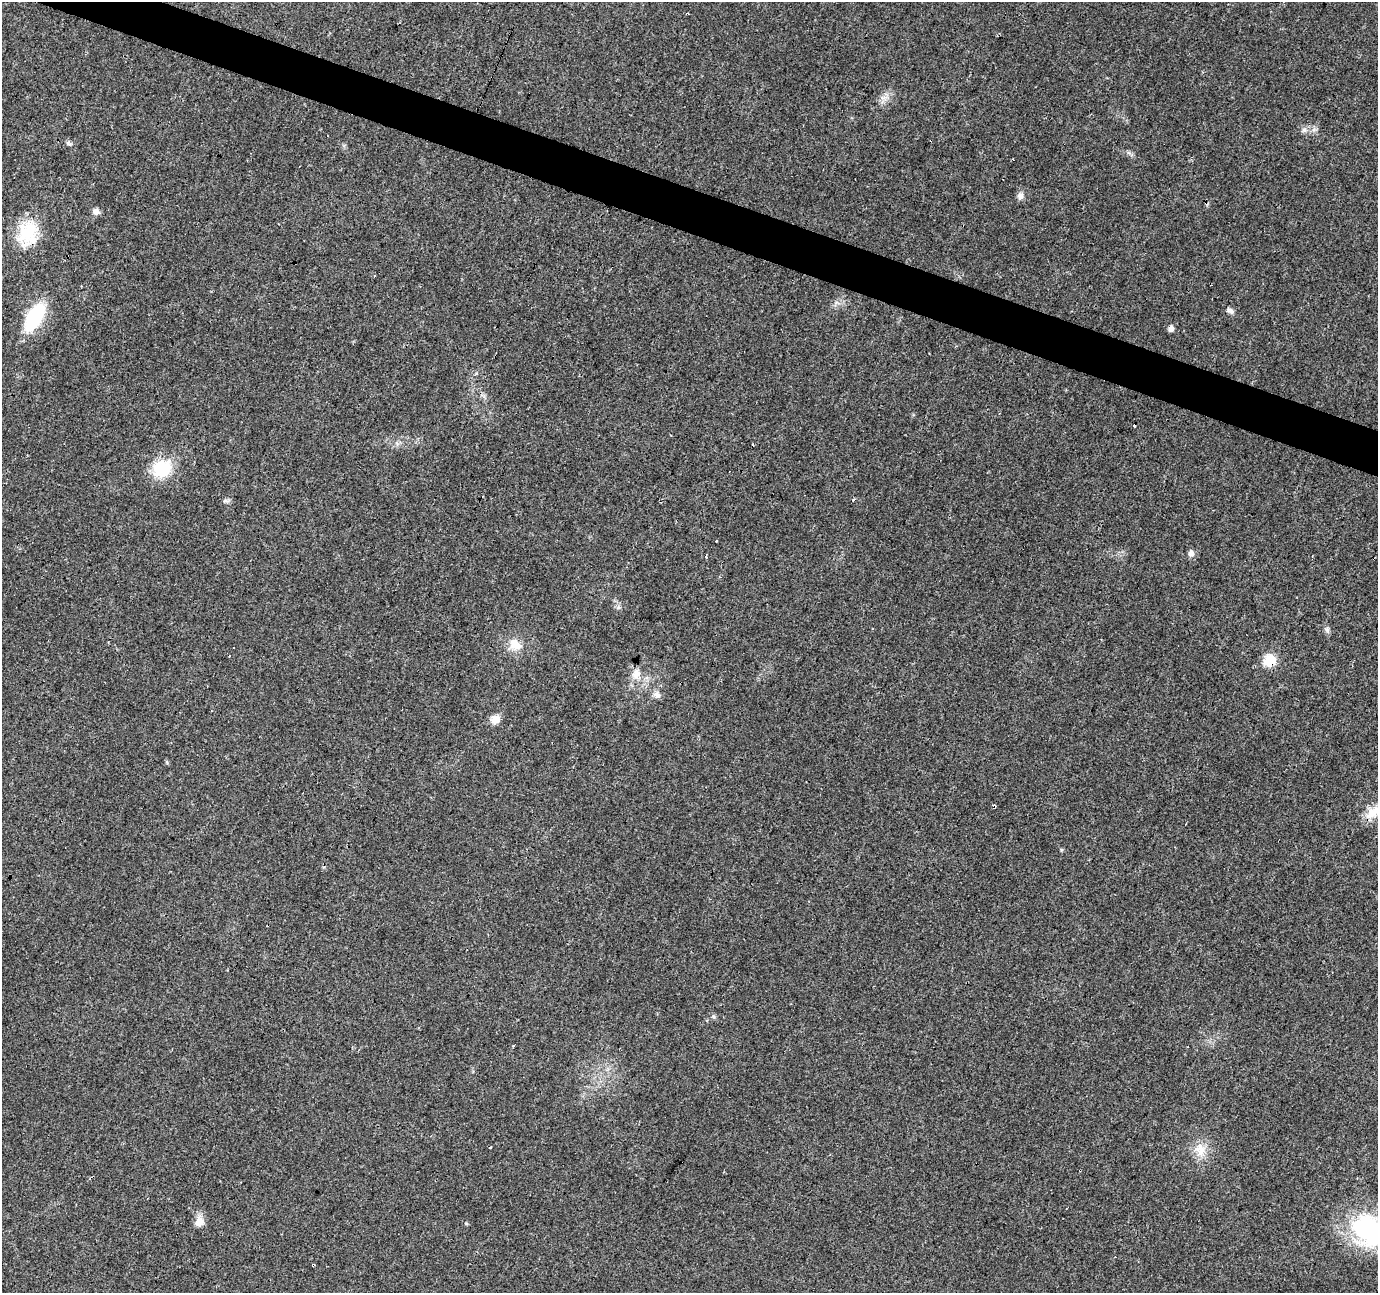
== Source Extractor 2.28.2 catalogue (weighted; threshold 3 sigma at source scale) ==
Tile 11 of 4 x 4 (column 3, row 3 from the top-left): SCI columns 2755-4130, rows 1501-2791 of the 5511 x 5649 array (HDU 1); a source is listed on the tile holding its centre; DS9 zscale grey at full resolution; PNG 1380 x 1295 px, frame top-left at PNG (2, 2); no overlay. Shown black and unused: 3% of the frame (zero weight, under 3 of 4 exposures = <1% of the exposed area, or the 3 px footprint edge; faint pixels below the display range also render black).
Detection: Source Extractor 2.28.2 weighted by HDU 2 'WHT'; one run over the whole footprint, this tile lists its part. Background 0.0285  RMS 0.0034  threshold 0.0154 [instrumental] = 3 sigma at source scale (4.5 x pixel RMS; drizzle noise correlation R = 1.50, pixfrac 1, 0.0396/0.0396 arcsec/px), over >= 5 px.
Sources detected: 38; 7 cosmic-ray / hot-pixel residue — not listed; the other 31 listed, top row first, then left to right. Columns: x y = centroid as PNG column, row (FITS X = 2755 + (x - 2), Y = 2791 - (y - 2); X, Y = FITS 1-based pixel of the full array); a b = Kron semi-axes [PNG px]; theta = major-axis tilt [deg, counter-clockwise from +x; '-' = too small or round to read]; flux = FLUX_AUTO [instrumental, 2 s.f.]
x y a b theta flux
687 13 6 2 -21 0.33
884 97 8 5 1 1.2
1304 130 8 6 63 1.1
69 144 9 5 -40 0.8
1020 196 9 8 - 1.4
96 211 8 7 - 1.6
28 233 34 25 71 16
1230 311 10 6 -19 1.1
34 317 30 15 61 23
1171 328 6 5 - 1.7
1134 426 3 3 - 4.3
162 469 24 20 35 13
853 500 4 3 - 0.43
226 501 10 4 -4 0.75
1191 553 8 8 - 1.4
706 557 3 3 - 1.4
618 607 7 4 -72 0.68
1327 630 9 6 -63 0.95
515 644 18 12 -33 5
1270 661 8 8 - 17
636 674 15 11 67 3.1
657 695 11 9 -41 1.7
495 719 12 10 25 2.6
994 806 4 3 - 1
1373 812 26 12 35 6.2
513 1046 3 3 - 0.87
490 1147 3 3 - 0.99
1200 1149 20 15 -72 5.7
200 1222 14 11 64 2.8
1368 1230 45 36 -52 41
313 1265 3 3 - 0.49
Overlapping masked pixels (flux is a lower limit): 4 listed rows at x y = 28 233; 1270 661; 994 806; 313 1265
Isophote crosses this tile's border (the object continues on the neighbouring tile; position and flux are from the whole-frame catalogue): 2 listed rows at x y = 1373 812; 1368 1230
Unlisted compact peaks at least as high as the median listed source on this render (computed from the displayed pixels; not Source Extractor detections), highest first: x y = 713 1016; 1061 850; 1314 130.